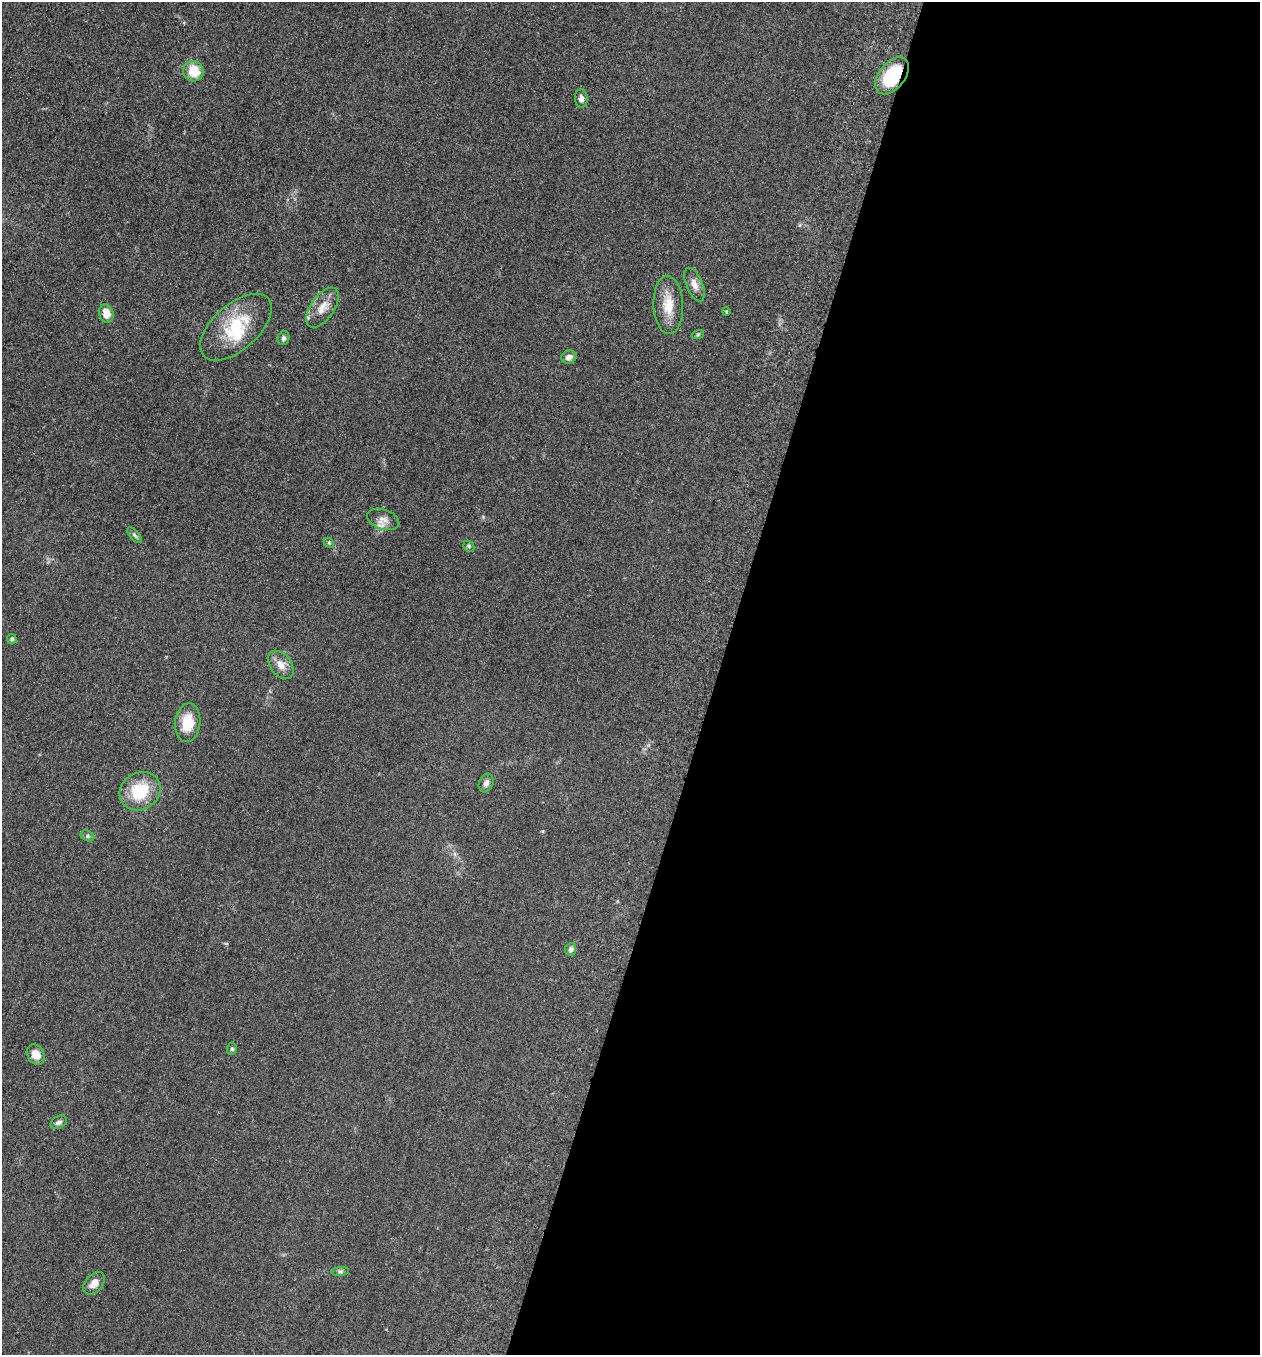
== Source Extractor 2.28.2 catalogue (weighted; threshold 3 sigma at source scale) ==
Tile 12 of 4 x 4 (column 4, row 3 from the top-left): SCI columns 3971-5228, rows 1371-2723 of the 5506 x 5462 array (HDU 1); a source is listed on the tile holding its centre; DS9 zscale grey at full resolution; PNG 1262 x 1357 px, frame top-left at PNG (2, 2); each listed source drawn as its Kron ellipse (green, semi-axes under 4 px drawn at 4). Shown black and unused: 43% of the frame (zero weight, under 3 of 5 exposures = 4% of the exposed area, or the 3 px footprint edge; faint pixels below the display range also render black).
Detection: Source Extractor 2.28.2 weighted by HDU 2 'WHT'; one run over the whole footprint, this tile lists its part. Background 0.0602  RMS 0.0063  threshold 0.0282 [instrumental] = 3 sigma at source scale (4.5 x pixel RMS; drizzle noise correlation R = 1.50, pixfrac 1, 0.05/0.05 arcsec/px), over >= 5 px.
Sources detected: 29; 1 inside a brighter object's white glare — neither listed nor drawn; the other 28 listed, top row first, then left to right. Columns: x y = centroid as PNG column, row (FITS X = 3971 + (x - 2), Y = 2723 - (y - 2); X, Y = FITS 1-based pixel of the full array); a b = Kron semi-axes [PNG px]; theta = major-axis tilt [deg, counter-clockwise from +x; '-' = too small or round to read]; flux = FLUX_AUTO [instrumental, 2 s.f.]
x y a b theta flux
193 71 10 10 - 14
892 76 21 13 51 36
581 99 9 6 -85 3
694 284 18 8 -67 4.6
668 305 29 15 -88 13
322 308 23 12 55 8.4
726 311 4 3 - 0.7
106 314 9 7 -75 7.9
236 327 43 23 42 34
698 334 6 4 20 0.87
283 338 7 6 - 1.4
569 357 8 6 20 3.1
383 519 16 10 -20 4.9
135 535 10 4 -49 1.3
329 543 6 4 -45 0.82
469 546 6 5 - 0.9
12 639 5 5 - 1.1
281 665 16 10 -52 6
188 723 19 12 84 15
486 783 9 7 68 2.6
140 791 21 18 33 26
87 836 7 5 -28 1.2
571 949 6 5 - 2
232 1049 6 5 - 1
36 1054 11 8 -58 6.7
59 1122 9 6 29 2
340 1271 8 4 8 1.3
94 1283 13 8 48 5.5
Overlapping masked pixels (flux is a lower limit): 1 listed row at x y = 892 76